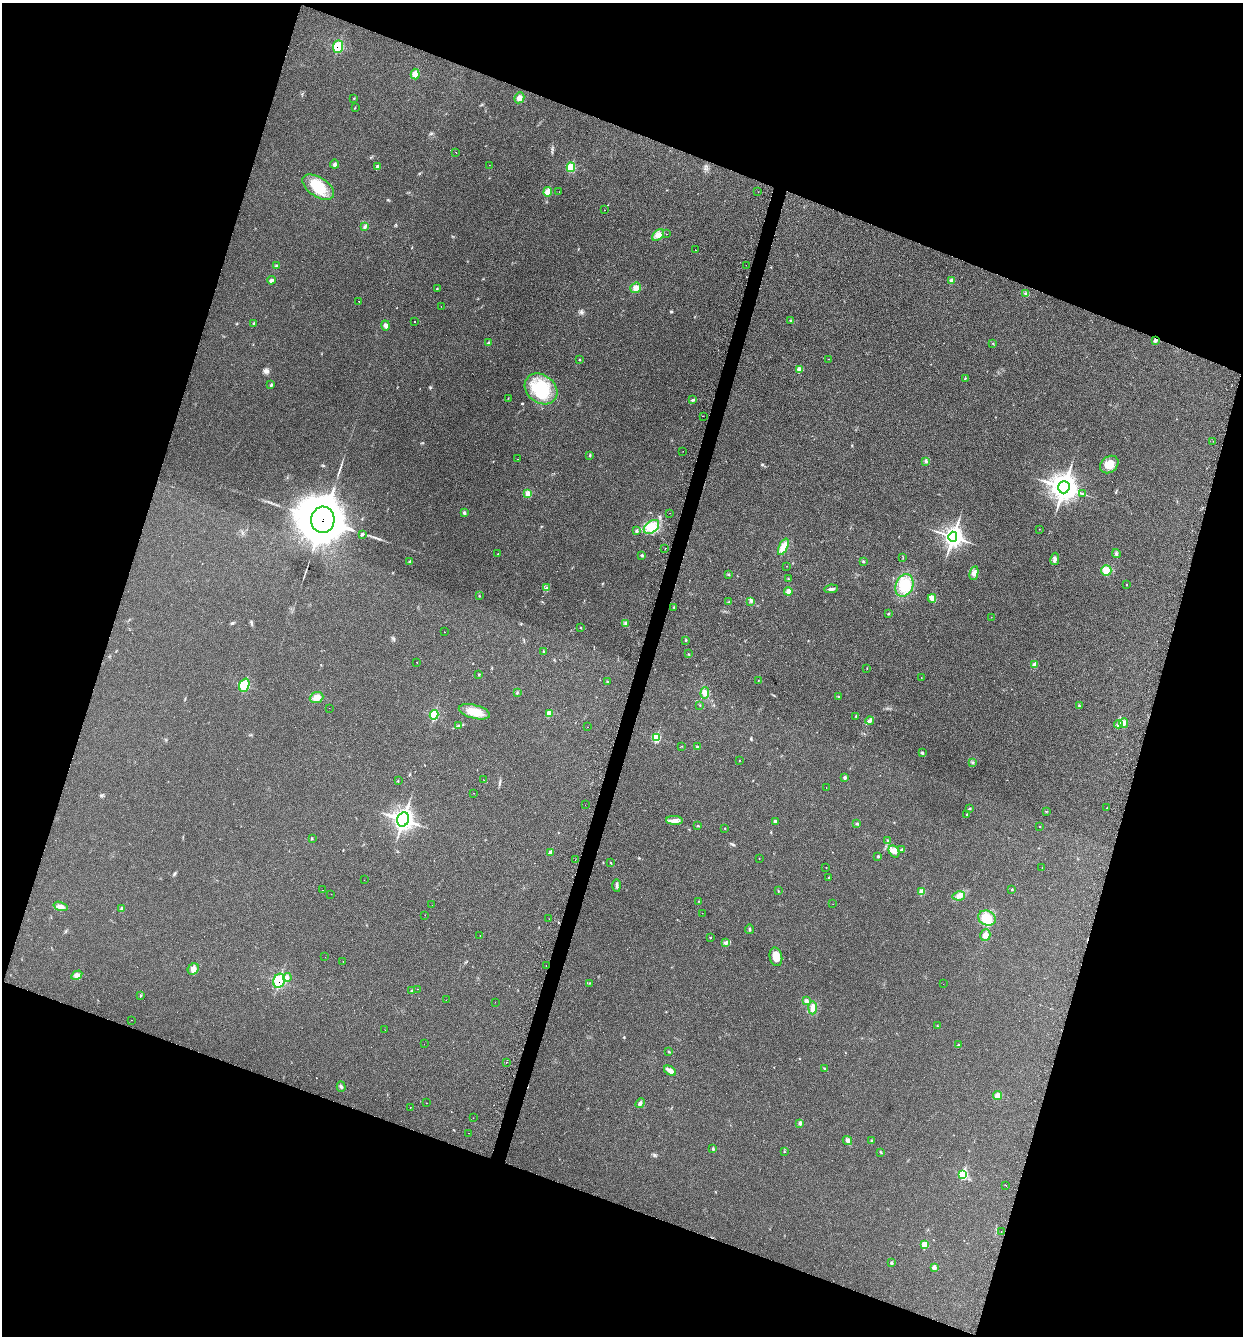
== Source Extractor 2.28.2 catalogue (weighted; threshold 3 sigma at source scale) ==
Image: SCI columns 183-5145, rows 3-5338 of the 5408 x 5362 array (HDU 1 of 3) = the unmasked area's bounding box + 8 px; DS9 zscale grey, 4 x 4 block average (1 PNG px = mean of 4 x 4 image px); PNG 1245 x 1338 px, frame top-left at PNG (2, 3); each listed source drawn as its Kron ellipse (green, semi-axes under 4 px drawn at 4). Shown black and unused: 39% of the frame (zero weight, under 2 of 3 exposures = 3% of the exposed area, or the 3 px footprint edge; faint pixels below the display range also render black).
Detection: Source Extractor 2.28.2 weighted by HDU 2 'WHT'. Background 0.0559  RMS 0.0085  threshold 0.0384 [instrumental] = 3 sigma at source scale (4.5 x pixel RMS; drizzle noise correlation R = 1.50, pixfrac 1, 0.05/0.05 arcsec/px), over >= 5 px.
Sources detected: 236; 11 cosmic-ray / hot-pixel residue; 1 long thin detection or spike segment (spike, bleed or trail) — neither listed nor drawn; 3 coinciding with a brighter row at this scale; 2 inside a brighter listed object's ellipse — not listed separately; the other 219 listed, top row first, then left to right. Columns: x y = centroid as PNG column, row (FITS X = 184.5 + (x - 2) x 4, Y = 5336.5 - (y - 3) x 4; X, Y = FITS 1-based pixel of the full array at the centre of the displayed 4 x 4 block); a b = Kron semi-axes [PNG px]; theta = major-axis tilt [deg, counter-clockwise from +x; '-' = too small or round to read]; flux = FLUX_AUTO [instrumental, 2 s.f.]
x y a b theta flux
338 46 6 5 - 120
415 74 5 4 - 31
519 98 5 4 - 20
354 99 2 2 - 1.7
355 108 2 2 - 1.8
456 152 2 2 - 2
334 164 4 3 - 9.7
489 165 2 2 - 3.3
378 167 4 3 - 8.9
571 167 5 4 - 81
318 187 18 9 -33 120
548 192 4 3 - 45
559 192 2 2 - 0.72
758 192 2 2 - 0.85
604 210 2 2 - 8.7
365 227 2 2 - 3
666 234 2 2 - 1.9
658 235 7 4 45 25
695 250 2 2 - 4.5
746 265 2 2 - 4.9
277 266 3 2 - 4.2
271 280 4 3 - 8.6
951 281 3 2 - 29
636 288 5 4 - 22
437 289 2 2 - 2.7
1026 293 2 2 - 4.2
359 301 2 2 - 2.7
441 306 2 2 - 0.71
791 320 3 2 - 6.2
415 321 2 2 - 5.3
253 323 2 2 - 2.5
386 325 5 3 - 12
1155 340 2 2 - 20
488 343 4 2 - 5.8
993 343 2 2 - 2.3
828 359 2 2 - 0.73
579 360 2 2 - 3.4
800 370 4 4 - 12
965 378 3 2 - 2
271 385 3 2 - 2.9
541 389 18 14 -38 190
508 398 2 2 - 1.8
693 400 4 2 - 5.8
703 416 2 2 - 4.2
1213 441 2 2 - 1.4
683 451 2 2 - 1.1
590 455 3 2 - 5.3
517 459 2 2 - 1
926 461 3 2 - 6.3
1109 465 10 7 39 59
1064 487 6 5 - 4700
527 494 4 3 - 11
1083 494 2 2 - 2.7
464 513 4 3 - 7.5
670 513 2 2 - 4
323 520 13 11 86 17000
651 527 9 5 38 58
1039 529 2 2 - 1.2
636 531 3 3 - 8.1
362 534 3 2 - 5.7
953 537 5 4 - 2200
783 547 9 3 65 71
665 549 2 2 - 4.1
1116 553 4 2 - 7.3
498 554 3 2 - 2.5
642 555 4 2 - 6.2
903 558 2 2 - 1.3
1055 559 6 4 80 13
863 561 2 2 - 3.4
410 562 3 2 - 6.7
787 566 2 2 - 1.2
1106 571 5 5 - 39
974 573 7 4 78 19
728 575 3 2 - 3.8
788 579 2 2 - 1.8
904 585 11 8 67 110
1127 585 2 2 - 2.9
546 588 4 2 - 7.5
831 589 7 2 7 12
788 591 4 4 - 17
479 596 2 2 - 3.3
932 598 4 4 - 19
751 601 2 2 - 3.7
729 602 2 2 - 3.8
674 607 2 2 - 2.4
888 614 2 2 - 3.5
991 617 2 2 - 1.3
625 623 3 2 - 6.6
580 627 2 2 - 2.1
444 632 2 2 - 3.6
685 640 2 2 - 3
543 652 2 2 - 2.4
688 654 2 2 - 2.4
417 662 2 2 - 6.6
1034 665 2 2 - 68
867 668 2 2 - 1.8
479 675 2 2 - 3.8
921 678 2 2 - 0.88
758 680 2 2 - 1.8
607 682 2 2 - 3
244 685 7 5 69 120
517 693 2 2 - 2.9
705 693 6 4 87 20
839 697 2 2 - 2.5
317 698 7 5 21 36
700 705 2 2 - 1.6
1080 706 2 2 - 3
329 708 2 2 - 0.96
474 712 16 7 -14 79
549 713 4 3 - 42
434 715 5 3 - 130
856 716 2 2 - 7
870 721 4 3 - 11
1124 723 5 3 - 11
1118 724 4 3 - 9.1
459 726 3 2 - 5.8
587 727 2 2 - 0.84
656 737 3 3 - 130
682 746 2 2 - 1.2
697 747 3 2 - 5.2
922 753 3 2 - 8.5
739 761 2 2 - 1.8
972 763 4 2 - 4.6
845 778 2 2 - 17
483 780 2 2 - 0.74
398 781 2 2 - 2
826 788 2 2 - 2
474 793 2 2 - 7.1
585 805 2 2 - 5.6
1107 808 2 2 - 3.8
969 809 2 2 - 3
1046 811 2 2 - 2.8
967 814 2 2 - 7.8
403 819 7 5 70 1000
674 820 8 4 -4 25
775 821 3 2 - 4.6
857 824 4 2 - 5
698 826 3 2 - 2.7
1040 826 2 2 - 3.4
725 828 2 2 - 2.7
312 838 3 2 - 3.2
887 840 3 2 - 3.3
901 850 2 2 - 10
894 851 6 5 - 23
550 853 3 2 - 15
878 856 2 2 - 8.1
759 858 2 2 - 1.5
575 860 2 2 - 0.66
611 863 2 2 - 2.2
826 867 2 2 - 1.3
1042 867 2 2 - 1.1
829 877 2 2 - 3.6
364 880 2 2 - 2.7
617 885 6 2 -89 9.1
1012 889 2 2 - 6.7
323 890 2 2 - 8
778 890 2 2 - 1.4
922 892 3 2 - 68
331 894 2 2 - 4.7
959 896 6 4 12 20
699 901 3 2 - 1.7
833 904 2 2 - 0.62
432 905 2 2 - 12
61 906 7 3 -17 15
121 909 4 3 - 7.1
702 913 2 2 - 1
425 915 2 2 - 2.2
987 918 9 7 -24 79
549 919 2 2 - 0.82
750 929 4 2 - 5.1
480 935 2 2 - 2
985 935 6 5 - 20
710 938 2 2 - 2.7
726 943 3 3 - 6.8
325 957 2 2 - 0.7
776 957 9 6 -79 55
343 961 2 2 - 0.91
546 966 2 2 - 5.5
193 969 6 5 - 29
77 975 6 4 30 16
287 977 4 3 - 10
279 981 7 5 68 190
590 983 2 2 - 1.8
943 984 2 2 - 0.94
418 989 2 2 - 2.7
412 991 4 2 - 6
141 996 2 2 - 2.6
446 1000 2 2 - 0.68
806 1001 4 3 - 9.1
495 1002 2 2 - 0.67
813 1008 6 4 86 33
131 1020 2 2 - 0.92
937 1026 2 2 - 2.3
385 1029 2 2 - 0.91
424 1044 2 2 - 0.76
958 1045 2 2 - 4.1
669 1052 2 2 - 2.2
506 1062 2 2 - 6.1
825 1069 4 2 - 7.4
670 1071 6 4 -33 24
341 1087 5 2 - 7.6
998 1095 4 4 - 22
427 1103 2 2 - 1.8
640 1103 5 3 - 13
410 1107 2 2 - 3
473 1118 2 2 - 1.2
800 1123 3 2 - 9.8
469 1133 2 2 - 4.2
847 1141 5 2 - 10
871 1141 3 2 - 4.9
713 1149 3 2 - 4.9
784 1152 2 2 - 1.5
881 1152 2 2 - 2.5
963 1174 4 3 - 120
1006 1185 2 2 - 4.2
1001 1232 2 2 - 1.2
924 1245 4 3 - 43
891 1263 3 2 - 5.3
934 1268 4 2 - 16
Overlapping masked pixels (flux is a lower limit): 4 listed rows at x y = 338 46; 1155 340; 323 520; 279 981
Diffuse or blended objects may show on this block-average render without a row.